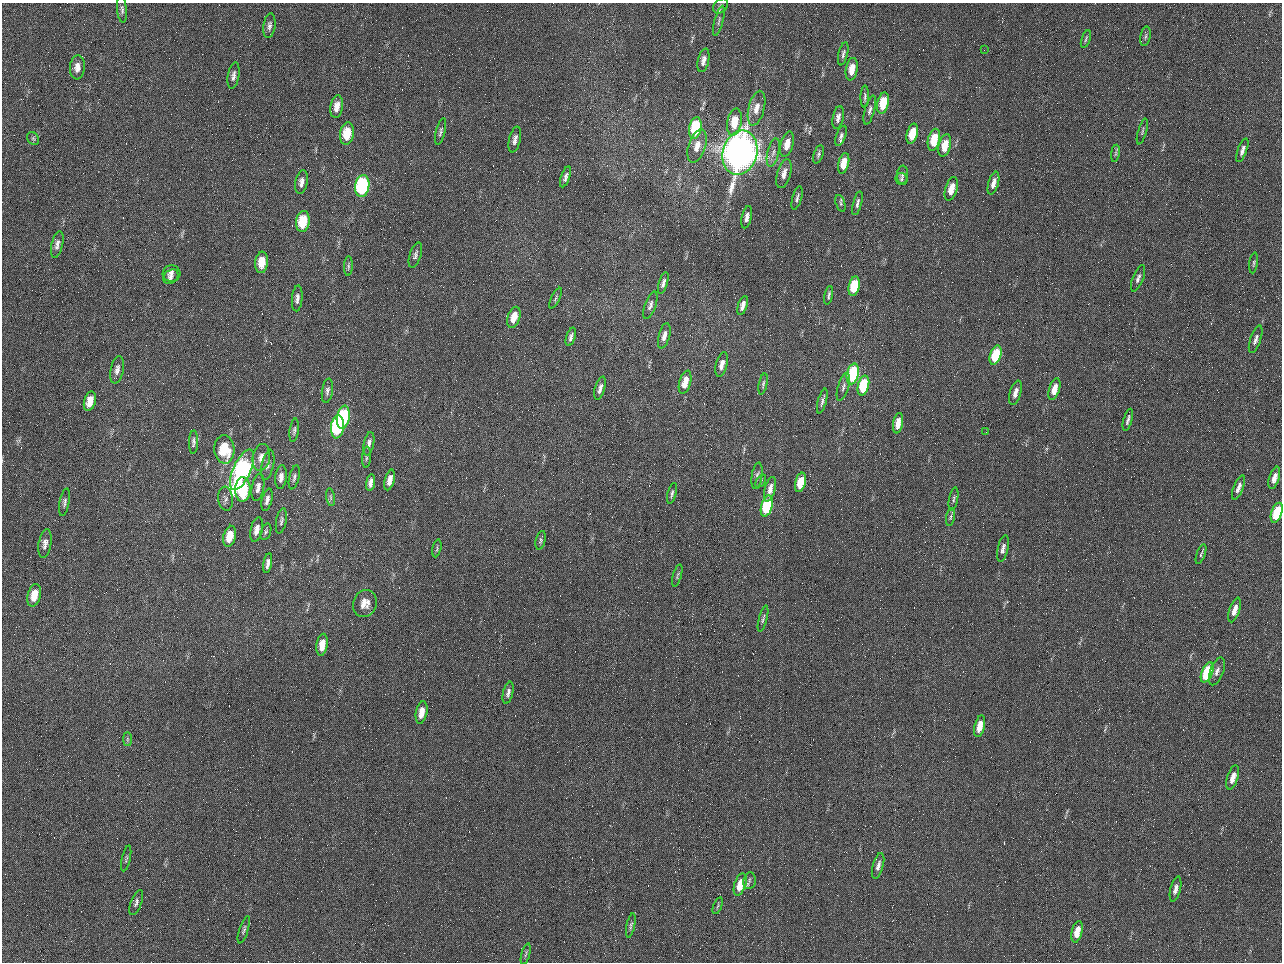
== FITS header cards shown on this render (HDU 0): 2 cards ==
NAXIS1  =                 1280 / length of data axis 1
NAXIS2  =                  960 / length of data axis 2

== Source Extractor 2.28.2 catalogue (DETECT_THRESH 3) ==
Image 1280 x 960 px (HDU 0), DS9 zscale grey, 1 PNG px = 1 image px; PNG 1284 x 964 px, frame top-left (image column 1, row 960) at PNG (2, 3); each listed source drawn as its Kron ellipse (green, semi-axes under 4 px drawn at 4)
Background 2560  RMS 180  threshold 554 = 3 sigma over >= 5 px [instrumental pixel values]
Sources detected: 151; all 151 listed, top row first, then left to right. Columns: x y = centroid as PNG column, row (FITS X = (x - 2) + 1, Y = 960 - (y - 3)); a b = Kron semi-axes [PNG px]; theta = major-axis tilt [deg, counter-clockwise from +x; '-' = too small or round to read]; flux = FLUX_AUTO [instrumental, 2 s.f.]
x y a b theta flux
721 6 8 6 43 3.6e+04
122 9 13 5 -85 3.5e+04
719 21 15 4 75 3.8e+04
269 26 12 6 82 5.0e+04
1145 36 10 5 79 3.3e+04
1086 39 9 3 71 2.1e+04
984 50 2 2 - 6.3e+04
843 54 12 4 76 3.6e+04
703 60 12 5 77 7.0e+04
77 67 12 7 85 9.0e+04
852 69 11 6 80 1.6e+05
234 76 13 5 80 5.5e+04
865 97 11 4 89 2.8e+04
883 103 11 5 77 3.4e+05
337 107 11 6 82 1.2e+05
756 108 18 8 76 1.4e+05
870 110 15 5 75 4.5e+04
838 117 11 5 78 5.6e+04
734 122 13 7 79 3.0e+05
695 128 11 6 79 9.2e+05
1142 131 13 3 74 2.5e+04
441 132 14 4 76 3.6e+04
347 134 11 7 83 3.3e+05
912 134 10 5 74 3.0e+05
841 136 10 5 69 3.9e+04
33 138 7 5 -54 2.4e+04
515 140 13 5 77 6.5e+04
934 140 11 6 76 3.4e+05
787 144 13 6 75 1.5e+05
697 146 17 8 72 1.6e+05
945 146 11 6 76 2.5e+05
1242 150 12 4 70 5.6e+04
740 153 22 17 74 1.2e+07
773 153 14 5 76 6.6e+04
1115 153 8 4 81 2.6e+04
818 154 9 4 72 3.0e+04
844 163 10 5 76 2.0e+05
784 174 15 6 75 9.1e+04
902 175 9 5 85 3.1e+04
565 177 11 4 71 4.9e+04
901 179 6 5 - 2.4e+04
302 182 12 6 79 6.8e+04
993 183 12 5 74 7.7e+04
362 186 11 7 83 2.0e+06
951 189 12 6 73 1.7e+05
797 198 12 4 74 3.9e+04
840 203 9 4 -72 2.5e+04
857 203 12 4 76 3.6e+04
747 217 11 5 77 6.4e+04
303 221 10 6 81 4.4e+05
57 244 14 5 78 6.0e+04
415 255 13 5 72 4.6e+04
262 262 11 6 83 2.3e+05
1254 263 10 4 81 2.2e+04
348 266 10 4 88 2.6e+04
171 273 9 8 - 6.3e+04
171 277 8 6 38 5.2e+04
1138 278 14 5 68 4.9e+04
663 283 11 4 74 5.0e+04
854 286 10 5 78 5.3e+05
829 295 9 3 77 2.7e+04
297 298 13 5 85 5.9e+04
556 298 11 3 64 2.5e+04
650 305 14 5 70 5.0e+04
743 306 10 4 72 7.8e+04
514 317 11 6 73 2.0e+05
664 336 13 5 75 8.1e+04
571 337 9 4 72 4.5e+04
1256 339 14 5 71 4.9e+04
996 355 10 5 72 6.0e+05
722 365 12 5 76 8.1e+04
117 370 14 6 78 6.5e+04
853 374 10 6 77 1.3e+06
685 382 12 5 74 1.8e+05
763 384 11 4 78 2.7e+04
863 386 10 5 75 6.8e+05
843 387 14 5 74 4.5e+04
600 388 12 5 74 6.0e+04
1054 389 11 5 73 1.5e+05
327 391 12 5 82 4.4e+04
1015 393 13 5 74 8.3e+04
90 401 10 5 75 1.6e+05
822 401 13 3 75 3.4e+04
343 417 12 6 80 1.3e+06
1128 420 11 3 75 3.7e+04
898 423 10 5 80 1.6e+05
337 427 11 6 83 1.4e+06
294 430 12 4 83 3.1e+04
986 432 2 2 - 8.0e+03
193 442 12 4 88 3.6e+04
369 444 12 5 78 6.4e+04
224 449 14 10 -86 4.6e+05
261 457 13 8 79 9.7e+04
366 457 11 3 86 2.2e+04
268 465 15 6 77 5.2e+04
242 470 22 9 66 3.1e+06
757 476 13 5 82 4.0e+04
281 477 12 6 83 7.3e+04
294 477 12 5 77 3.5e+04
1274 478 11 5 73 9.6e+04
390 480 10 5 76 9.8e+04
761 481 7 3 55 2.0e+04
800 482 10 5 76 3.0e+05
371 483 8 4 80 6.4e+04
258 487 14 6 80 7.0e+04
1238 488 13 5 68 6.5e+04
243 489 12 7 88 7.0e+05
770 489 12 5 74 1.0e+05
672 493 11 3 75 2.8e+04
331 497 9 4 -81 2.8e+04
226 499 12 7 -83 5.1e+04
954 499 12 4 79 3.0e+04
267 500 11 5 76 5.9e+04
64 502 14 5 80 3.8e+04
767 506 10 5 74 1.0e+06
1277 513 10 5 72 6.6e+05
951 517 9 3 79 2.1e+04
281 521 13 5 79 3.6e+04
257 530 12 6 77 9.2e+04
266 532 8 5 72 2.7e+04
230 536 10 6 77 2.6e+05
541 540 9 5 77 2.7e+04
45 544 14 6 81 6.8e+04
437 548 9 3 78 2.0e+04
1003 549 13 5 78 6.4e+04
1201 554 10 3 70 2.3e+04
268 563 10 4 79 5.4e+04
677 575 12 3 74 2.4e+04
34 595 11 6 76 2.0e+05
365 603 14 11 69 1.4e+05
1235 610 13 5 71 1.1e+05
763 619 13 3 76 3.0e+04
322 645 11 5 82 1.7e+05
1217 671 15 6 69 6.3e+04
1207 672 11 5 68 9.9e+05
508 693 11 5 77 4.5e+04
422 712 11 5 79 1.6e+05
980 726 11 5 76 2.1e+05
127 739 7 4 -90 2.4e+04
1233 777 12 5 72 1.1e+05
126 858 13 3 78 2.4e+04
878 866 13 5 75 6.1e+04
749 881 8 6 80 3.4e+04
740 885 11 5 72 2.6e+05
1175 889 13 5 76 6.0e+04
136 902 13 5 69 4.3e+04
718 906 9 3 69 1.7e+04
631 926 12 4 78 3.0e+04
244 930 14 4 72 3.4e+04
1077 932 11 5 77 1.9e+05
526 954 11 3 75 2.2e+04
At the frame edge (FLAGS 8, measured only in part): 1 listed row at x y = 1277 513